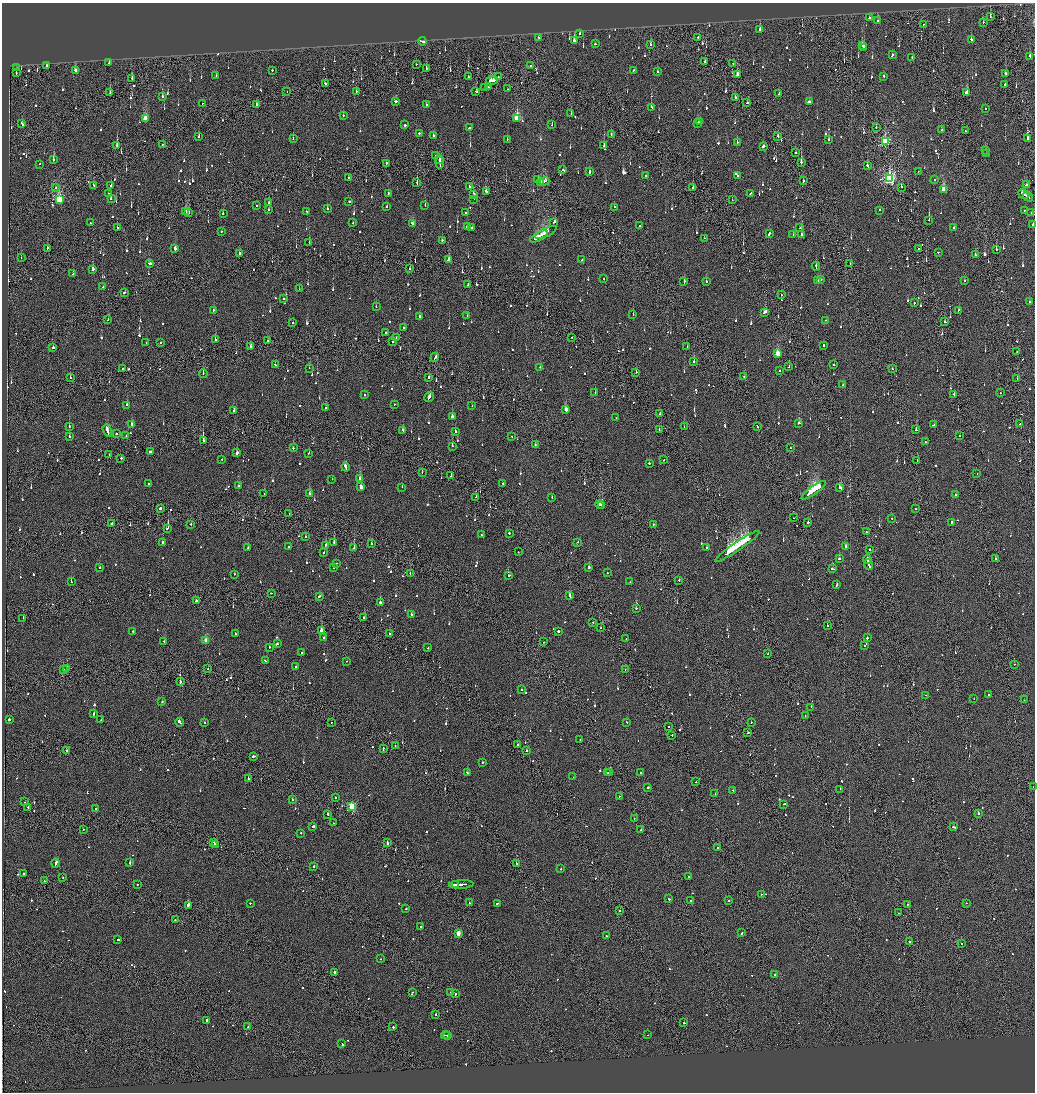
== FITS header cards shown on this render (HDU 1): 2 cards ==
NAXIS1  =                 2065
NAXIS2  =                 2180

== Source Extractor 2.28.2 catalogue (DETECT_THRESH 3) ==
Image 2065 x 2180 px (HDU 1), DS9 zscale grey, zoomed out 1/2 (1 PNG px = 2 x 2 image px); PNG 1037 x 1094 px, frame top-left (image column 1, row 2179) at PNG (2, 3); each listed source drawn as its Kron ellipse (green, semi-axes under 4 px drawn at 4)
Background -0.125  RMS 0.067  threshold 0.2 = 3 sigma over >= 5 px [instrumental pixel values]
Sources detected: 1312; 77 cannot appear on this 1/2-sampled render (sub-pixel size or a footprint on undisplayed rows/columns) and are neither listed nor drawn; of the other 1235, the 500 brightest by FLUX_AUTO listed and drawn (735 fainter detections omitted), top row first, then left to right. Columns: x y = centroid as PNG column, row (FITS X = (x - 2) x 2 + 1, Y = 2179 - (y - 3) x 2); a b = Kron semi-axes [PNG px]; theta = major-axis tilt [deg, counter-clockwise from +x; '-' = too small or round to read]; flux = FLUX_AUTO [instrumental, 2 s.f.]
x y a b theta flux
990 17 3 2 - 83
869 18 2 2 - 170
877 21 2 2 - 90
983 22 2 1 - 190
923 24 2 1 - 76
760 30 2 2 - 220
580 33 2 2 - 91
538 38 2 2 - 95
698 38 3 1 - 330
574 40 2 2 - 630
971 40 2 2 - 260
422 41 4 2 - 160
595 44 2 2 - 130
650 45 2 2 - 160
862 46 3 2 - 110
864 47 3 2 - 180
892 55 3 2 - 220
1030 56 3 2 - 95
912 57 2 2 - 78
705 62 2 1 - 160
109 63 2 2 - 510
416 64 2 1 - 120
733 64 2 2 - 130
530 65 2 2 - 110
46 66 2 1 - 220
16 68 2 2 - 640
426 68 2 2 - 280
75 70 3 2 - 140
272 70 2 2 - 120
634 70 2 2 - 140
657 72 2 2 - 77
16 73 2 1 - 170
1006 74 3 2 - 200
737 75 4 2 - 220
216 76 2 2 - 81
884 76 3 2 - 180
468 77 2 1 - 92
498 77 2 1 - 83
132 79 2 2 - 170
492 80 6 2 9 340
326 84 3 2 - 140
1005 85 2 2 - 120
488 87 2 2 - 90
485 88 2 1 - 82
507 89 2 1 - 75
356 91 2 2 - 80
476 91 2 2 - 110
110 92 4 2 - 500
287 92 2 1 - 75
967 92 3 2 - 310
779 94 3 2 - 140
162 97 2 2 - 190
735 98 2 2 - 180
395 101 3 2 - 210
809 102 3 2 - 990
202 103 2 2 - 93
747 103 2 2 - 120
256 104 3 1 - 180
426 105 2 2 - 98
651 107 3 2 - 190
985 108 2 2 - 330
571 114 2 1 - 90
343 115 2 2 - 95
517 118 4 3 - 760
145 119 3 2 - 360
700 122 2 1 - 130
22 123 4 2 - 270
697 124 3 2 - 120
405 125 2 2 - 1400
552 125 2 2 - 77
876 127 2 1 - 200
469 128 3 2 - 370
942 130 3 2 - 120
965 131 2 2 - 170
419 133 2 2 - 280
433 135 2 2 - 100
611 135 2 2 - 83
778 136 2 2 - 220
199 137 2 2 - 98
1028 138 3 2 - 170
293 139 2 2 - 90
507 140 2 2 - 100
829 140 2 2 - 98
737 142 2 2 - 500
885 142 4 3 - 1200
162 144 2 1 - 130
117 145 2 2 - 590
604 146 3 2 - 160
763 146 3 2 - 870
986 150 2 2 - 170
796 153 2 2 - 470
986 154 2 2 - 84
436 156 2 1 - 79
439 159 4 2 - 290
53 160 2 2 - 310
801 162 2 2 - 760
386 163 2 2 - 140
440 163 6 1 -82 470
39 164 2 2 - 120
867 166 3 2 - 140
563 170 2 1 - 390
589 171 3 2 - 220
918 171 2 1 - 350
646 175 2 2 - 130
738 175 3 2 - 890
348 178 2 2 - 360
889 179 4 3 - 2900
538 180 2 2 - 160
934 180 2 2 - 120
544 181 5 2 - 270
803 181 2 2 - 150
541 182 2 2 - 170
417 183 3 1 - 290
93 185 2 2 - 86
111 185 2 1 - 340
1026 185 2 2 - 190
469 186 2 1 - 150
56 187 2 1 - 83
901 187 2 2 - 290
693 188 2 1 - 560
944 189 3 3 - 580
486 191 3 2 - 840
108 193 2 2 - 75
750 193 3 2 - 150
388 194 2 2 - 110
474 194 2 2 - 180
1023 194 5 2 - 360
1028 197 5 2 - 320
111 199 2 2 - 150
474 199 2 2 - 75
59 200 4 3 - 1100
732 200 2 1 - 78
268 202 2 2 - 88
349 202 2 2 - 250
257 205 2 2 - 81
425 206 2 2 - 190
387 207 2 2 - 160
614 207 2 2 - 120
327 208 2 2 - 190
268 209 2 2 - 150
880 210 2 2 - 130
1024 210 2 2 - 98
186 211 3 3 - 270
307 211 2 2 - 160
466 212 2 2 - 160
188 213 3 2 - 220
1031 213 2 1 - 86
223 214 2 2 - 210
929 220 3 2 - 350
554 222 2 2 - 370
90 223 2 2 - 160
353 223 2 2 - 88
412 224 3 2 - 170
640 225 2 2 - 86
1033 225 2 2 - 96
117 227 2 1 - 230
467 227 3 2 - 190
471 227 2 2 - 250
799 228 2 2 - 77
954 228 2 2 - 190
221 232 2 2 - 150
546 232 12 3 25 600
769 233 3 2 - 410
793 235 2 2 - 91
802 235 2 2 - 240
539 236 10 2 29 700
704 238 2 2 - 95
442 240 2 2 - 140
309 243 2 2 - 81
47 248 2 2 - 150
919 248 2 2 - 77
175 249 2 2 - 830
996 249 2 2 - 190
938 252 2 2 - 380
240 254 3 2 - 160
975 255 2 2 - 180
21 258 2 1 - 90
449 259 3 2 - 300
582 260 2 2 - 88
149 263 4 2 - 200
850 264 2 1 - 180
816 266 4 2 - 230
410 268 2 1 - 130
93 269 2 2 - 1200
73 274 2 2 - 95
604 279 2 2 - 120
818 280 2 2 - 95
821 280 2 2 - 360
964 280 2 2 - 200
684 281 3 2 - 230
706 282 2 2 - 150
468 285 2 1 - 620
103 287 2 2 - 96
299 289 2 1 - 88
124 293 2 2 - 170
781 295 2 1 - 81
283 298 2 2 - 170
1029 302 2 2 - 92
914 303 2 2 - 130
376 307 2 2 - 82
213 310 2 2 - 180
958 310 2 1 - 180
765 312 4 2 - 220
467 315 2 2 - 120
633 315 2 2 - 130
419 316 2 2 - 140
108 320 2 1 - 180
826 320 2 2 - 190
945 322 2 2 - 130
293 323 2 2 - 150
404 328 2 2 - 88
385 333 2 2 - 120
396 337 2 2 - 160
572 337 2 2 - 120
215 339 2 2 - 400
267 341 2 2 - 300
161 342 2 2 - 400
393 342 2 2 - 230
146 343 2 2 - 110
824 345 3 2 - 110
250 346 2 2 - 360
53 347 2 2 - 490
687 347 2 1 - 85
1017 351 2 1 - 83
778 354 3 3 - 460
435 357 4 2 - 210
694 361 2 2 - 280
275 365 2 2 - 86
834 365 2 2 - 140
540 367 2 2 - 150
789 367 2 2 - 110
123 368 2 1 - 150
309 368 2 1 - 98
892 369 2 2 - 130
779 370 2 1 - 330
636 372 2 2 - 96
203 373 4 2 - 140
428 377 2 2 - 120
744 377 2 1 - 140
70 378 2 1 - 130
1017 378 2 2 - 150
843 385 2 2 - 230
595 392 2 1 - 120
1000 393 2 2 - 160
364 394 2 2 - 100
954 394 2 1 - 130
429 397 5 2 - 310
395 404 2 2 - 87
127 405 3 2 - 230
472 406 2 1 - 81
326 408 2 2 - 100
566 410 3 2 - 170
234 411 2 2 - 260
659 413 3 1 - 140
452 417 3 2 - 590
616 418 2 1 - 120
799 423 2 2 - 500
1020 424 2 1 - 96
132 425 3 2 - 230
934 425 3 1 - 350
69 426 2 2 - 110
757 426 3 1 - 100
684 427 2 2 - 130
107 430 6 2 -71 510
403 430 2 2 - 360
659 430 2 2 - 110
916 430 2 2 - 200
455 431 2 2 - 120
116 433 2 2 - 75
69 436 2 2 - 100
126 436 2 1 - 99
512 436 2 2 - 79
960 436 2 2 - 100
203 440 4 2 - 130
925 442 2 2 - 88
535 445 2 2 - 150
452 446 2 1 - 160
293 448 2 2 - 110
790 448 2 2 - 77
150 452 2 2 - 220
237 453 3 2 - 510
308 453 2 2 - 83
109 454 2 1 - 78
121 458 2 2 - 140
221 459 2 2 - 94
664 460 2 2 - 82
917 461 2 2 - 160
649 463 2 2 - 290
345 467 4 2 - 650
422 472 2 2 - 140
977 474 2 1 - 280
451 476 2 1 - 310
332 479 2 2 - 100
360 479 2 2 - 410
148 483 2 2 - 82
503 484 2 2 - 130
239 486 2 2 - 140
361 487 3 2 - 170
402 487 2 1 - 78
840 488 4 2 - 180
814 490 14 2 36 21000
264 494 2 2 - 78
309 494 2 2 - 310
956 495 2 2 - 88
476 497 2 1 - 99
552 498 2 2 - 110
600 504 4 2 - 1200
601 505 2 2 - 600
160 508 3 2 - 190
915 508 2 1 - 160
289 514 2 2 - 76
794 518 2 1 - 290
892 518 2 2 - 140
808 523 2 2 - 760
951 523 3 2 - 110
112 524 2 1 - 210
191 524 2 2 - 110
653 524 2 2 - 260
167 528 2 2 - 110
867 532 2 2 - 93
509 533 2 2 - 150
481 535 2 2 - 230
305 536 2 2 - 100
334 542 2 2 - 370
578 542 2 2 - 120
163 543 4 2 - 170
371 543 2 2 - 95
326 545 2 2 - 360
737 546 27 2 35 65000
288 547 2 2 - 130
845 547 2 2 - 240
248 548 2 2 - 140
354 548 2 1 - 540
707 548 2 2 - 110
870 549 2 1 - 84
324 552 2 2 - 87
518 552 2 2 - 94
839 559 2 2 - 180
867 559 4 2 - 290
995 559 2 2 - 290
336 563 2 1 - 120
869 565 5 2 - 430
589 567 3 2 - 190
100 568 2 2 - 80
334 568 2 2 - 120
833 569 3 2 - 280
410 573 2 2 - 150
607 573 2 2 - 95
234 574 2 2 - 110
509 576 3 2 - 150
679 580 2 1 - 250
71 582 2 2 - 200
630 582 2 1 - 88
837 584 3 2 - 130
271 593 2 2 - 86
320 596 3 2 - 160
570 596 3 2 - 1200
196 601 3 2 - 180
380 602 2 2 - 210
636 608 2 2 - 390
411 615 2 2 - 84
364 617 2 2 - 670
23 618 2 1 - 210
593 622 2 2 - 130
827 626 2 2 - 100
601 628 2 2 - 100
321 630 2 2 - 430
133 631 2 2 - 100
558 631 2 2 - 700
235 634 2 2 - 110
390 634 2 2 - 92
323 637 2 2 - 1000
867 638 2 2 - 180
626 639 2 1 - 100
164 641 2 2 - 120
206 641 3 2 - 350
544 642 2 2 - 130
277 644 3 2 - 130
864 646 2 2 - 120
269 647 2 2 - 120
428 648 2 2 - 110
302 652 2 2 - 79
768 654 2 2 - 140
265 661 3 2 - 150
347 661 2 1 - 100
1015 664 2 1 - 98
295 666 2 2 - 110
64 669 2 1 - 200
67 669 3 2 - 240
208 669 2 1 - 200
625 669 2 2 - 100
180 681 3 2 - 230
521 690 2 2 - 89
925 695 2 2 - 120
989 695 2 2 - 120
974 699 2 1 - 75
1024 700 2 1 - 110
162 702 2 2 - 93
811 707 2 1 - 160
93 714 2 2 - 410
805 716 2 1 - 81
9 719 2 2 - 620
101 720 2 2 - 85
179 722 4 2 - 240
626 722 2 2 - 200
751 722 2 1 - 160
205 723 2 2 - 100
331 723 2 1 - 120
669 727 2 1 - 94
748 733 2 2 - 130
672 735 2 1 - 76
580 740 2 2 - 88
517 745 2 2 - 630
395 746 2 2 - 100
383 749 3 1 - 120
66 751 2 2 - 110
526 751 2 2 - 130
253 756 4 2 - 280
482 762 2 2 - 140
467 773 3 2 - 230
607 773 2 1 - 150
610 773 2 1 - 100
640 773 2 2 - 280
573 777 2 1 - 110
248 779 3 2 - 170
696 782 2 1 - 75
1033 787 2 2 - 82
648 788 2 2 - 310
840 789 2 2 - 82
733 790 2 2 - 88
715 794 2 2 - 220
619 796 2 1 - 77
335 798 2 2 - 80
292 800 2 2 - 180
25 802 2 2 - 87
784 804 3 2 - 95
352 806 3 3 - 950
28 807 2 1 - 140
96 808 2 2 - 110
978 813 2 2 - 570
328 815 3 2 - 170
634 819 2 1 - 140
333 823 2 2 - 86
313 826 2 2 - 1700
954 827 3 2 - 180
83 830 2 2 - 95
641 830 2 1 - 160
301 833 2 2 - 130
214 842 2 1 - 150
387 842 3 2 - 270
215 845 4 2 - 270
718 847 2 2 - 130
55 863 4 2 - 480
130 863 2 2 - 370
517 864 3 1 - 370
314 866 2 2 - 360
561 869 2 2 - 120
24 874 2 2 - 140
63 877 2 1 - 210
689 877 2 2 - 700
44 881 2 1 - 97
137 884 2 2 - 90
461 884 12 2 2 720
455 885 3 2 - 180
761 894 2 2 - 84
669 899 3 2 - 150
690 900 2 2 - 79
728 900 2 2 - 100
250 903 2 2 - 110
469 903 2 2 - 100
497 903 2 2 - 110
966 903 2 2 - 100
907 904 2 1 - 82
188 905 3 2 - 3200
406 908 2 2 - 93
620 911 2 2 - 210
898 913 2 1 - 120
175 920 2 2 - 120
420 927 2 2 - 110
458 933 3 2 - 200
742 933 3 2 - 220
606 936 2 2 - 100
118 939 2 2 - 110
910 942 2 2 - 280
961 943 2 2 - 110
380 959 2 2 - 81
335 973 4 2 - 250
775 975 2 2 - 170
412 992 2 2 - 82
450 993 2 2 - 160
455 994 2 2 - 130
436 1014 2 2 - 130
207 1020 2 2 - 810
684 1023 2 2 - 230
248 1027 2 1 - 79
393 1027 2 2 - 120
445 1035 4 2 - 270
447 1035 2 2 - 170
648 1035 2 2 - 81
342 1044 2 2 - 87
At the frame edge (FLAGS 8, measured only in part): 2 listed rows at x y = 1033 225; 1033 787
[735 fainter detections neither listed nor drawn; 77 sub-pixel or undisplayed-footprint detections neither listed nor drawn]